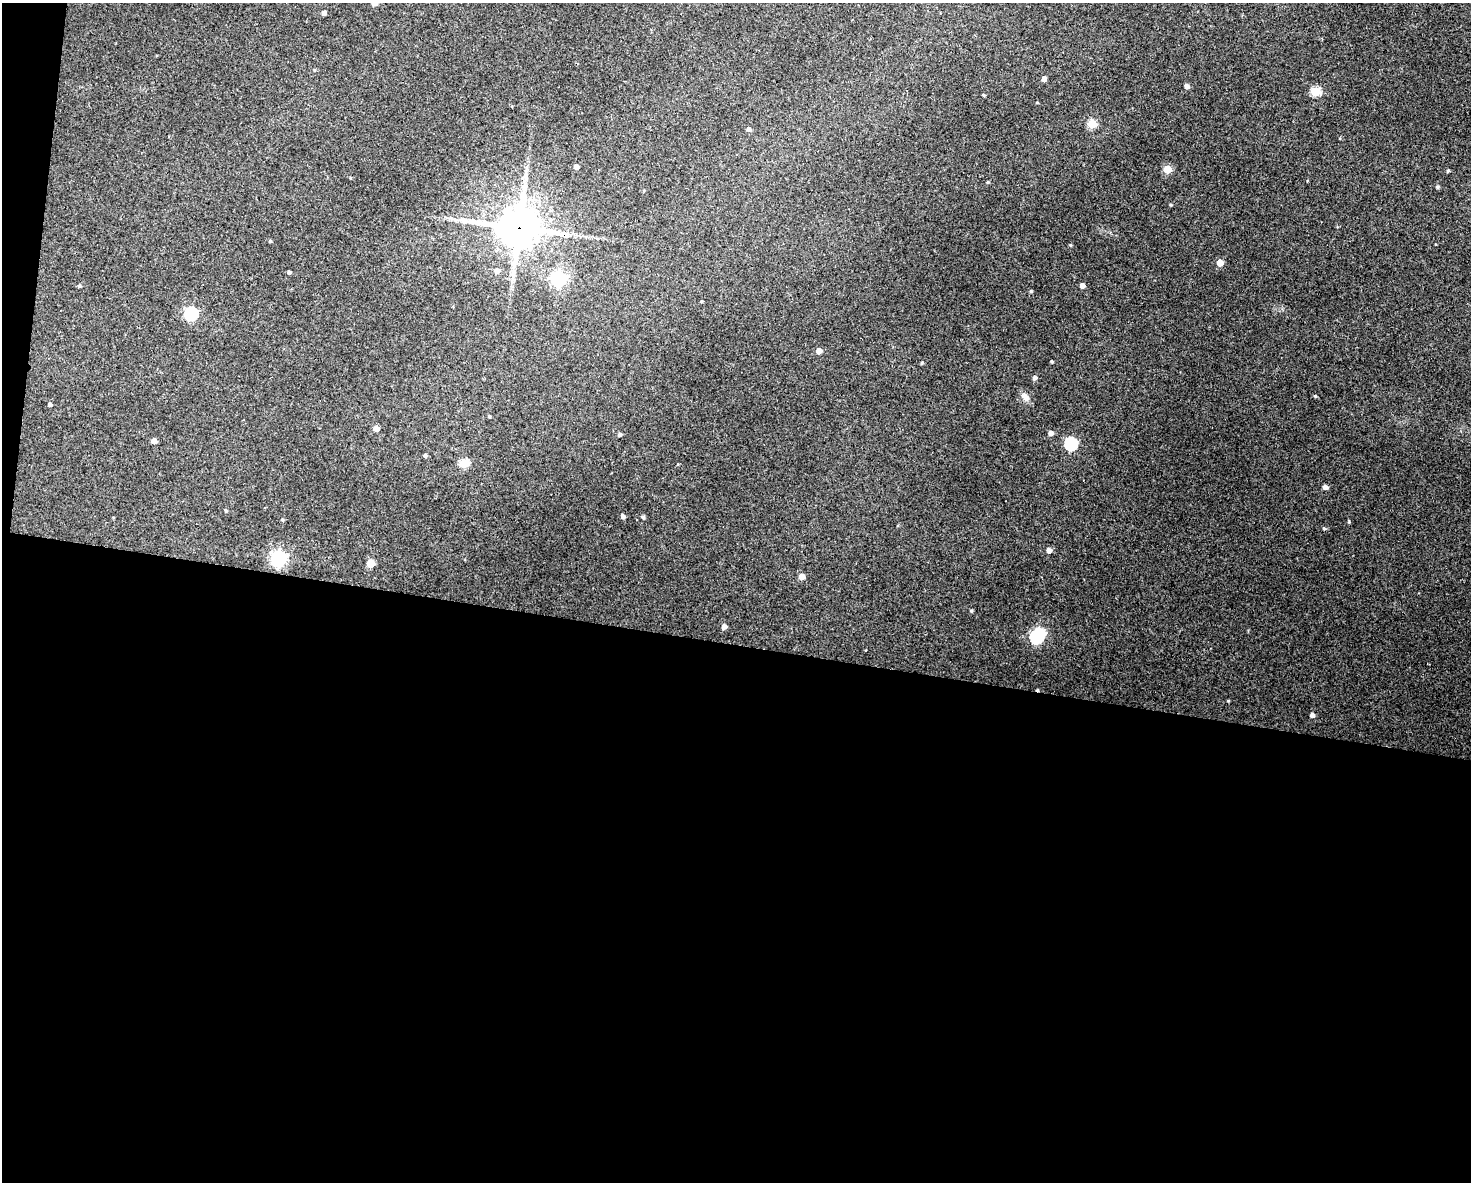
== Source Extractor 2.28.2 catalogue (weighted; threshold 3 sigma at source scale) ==
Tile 10 of 3 x 4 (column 1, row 4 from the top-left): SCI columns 109-1577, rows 1-1180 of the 4742 x 4720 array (HDU 1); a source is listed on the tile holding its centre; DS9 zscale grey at full resolution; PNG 1473 x 1184 px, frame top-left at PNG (2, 3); no overlay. Shown black and unused: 47% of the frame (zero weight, under 3 of 4 exposures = <1% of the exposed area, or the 3 px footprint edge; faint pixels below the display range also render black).
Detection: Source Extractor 2.28.2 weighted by HDU 2 'WHT'; one run over the whole footprint, this tile lists its part. Background 0.125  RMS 0.0065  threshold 0.0292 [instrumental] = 3 sigma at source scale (4.5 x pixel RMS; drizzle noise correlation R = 1.50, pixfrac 1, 0.05/0.05 arcsec/px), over >= 5 px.
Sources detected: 57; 1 inside a brighter object's white glare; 1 cosmic-ray / hot-pixel residue — not listed; the other 55 listed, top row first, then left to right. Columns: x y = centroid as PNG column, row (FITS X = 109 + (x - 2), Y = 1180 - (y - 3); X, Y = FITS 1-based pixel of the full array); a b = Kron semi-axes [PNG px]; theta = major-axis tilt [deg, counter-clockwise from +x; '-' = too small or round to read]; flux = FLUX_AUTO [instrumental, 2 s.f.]
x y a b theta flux
374 3 4 4 - 6.6
324 13 4 4 - 2.1
1044 79 4 4 - 3.5
1187 86 4 4 - 3
1315 92 5 5 - 35
1037 102 4 3 - 0.44
1092 124 5 5 - 23
749 129 5 4 - 2
576 167 4 4 - 3.6
1167 169 5 5 - 20
1448 171 4 3 - 0.77
525 176 7 4 71 1.7
988 182 4 4 - 0.56
1437 187 5 4 - 0.97
519 227 15 13 -2 1700
270 241 3 3 - 0.83
1070 245 4 4 - 0.7
1220 263 5 5 - 9.4
497 271 5 5 - 2.5
289 272 4 3 - 1.4
558 279 6 6 - 170
79 286 4 3 - 1
1082 286 4 4 - 3.8
1031 291 4 4 - 0.76
701 301 3 3 - 0.58
191 313 6 6 - 99
819 351 4 4 - 6.3
1052 362 3 3 - 0.81
922 363 4 4 - 0.71
1034 378 5 4 - 1.8
1315 396 4 4 - 0.7
1025 397 11 8 -52 3.5
50 404 4 4 - 1.6
489 416 3 3 - 0.86
376 428 4 4 - 5.6
1050 433 5 4 - 2.8
620 434 5 4 - 1.3
154 441 4 4 - 4.7
1071 444 6 6 - 84
425 455 4 4 - 1.1
464 463 5 5 - 29
1325 487 5 4 - 2.7
226 511 4 3 - 0.81
623 516 4 4 - 2.3
643 517 4 4 - 1.2
282 519 5 3 - 0.63
1324 528 4 4 - 0.9
1049 550 5 5 - 3.8
278 558 6 6 - 170
370 564 5 5 - 14
802 576 5 5 - 5.6
971 611 4 4 - 0.84
724 626 5 4 - 3.2
1036 637 6 6 - 86
1312 715 5 4 - 2.4
Overlapping masked pixels (flux is a lower limit): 1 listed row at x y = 519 227
Isophote crosses this tile's border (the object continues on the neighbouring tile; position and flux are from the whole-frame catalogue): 1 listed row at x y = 374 3